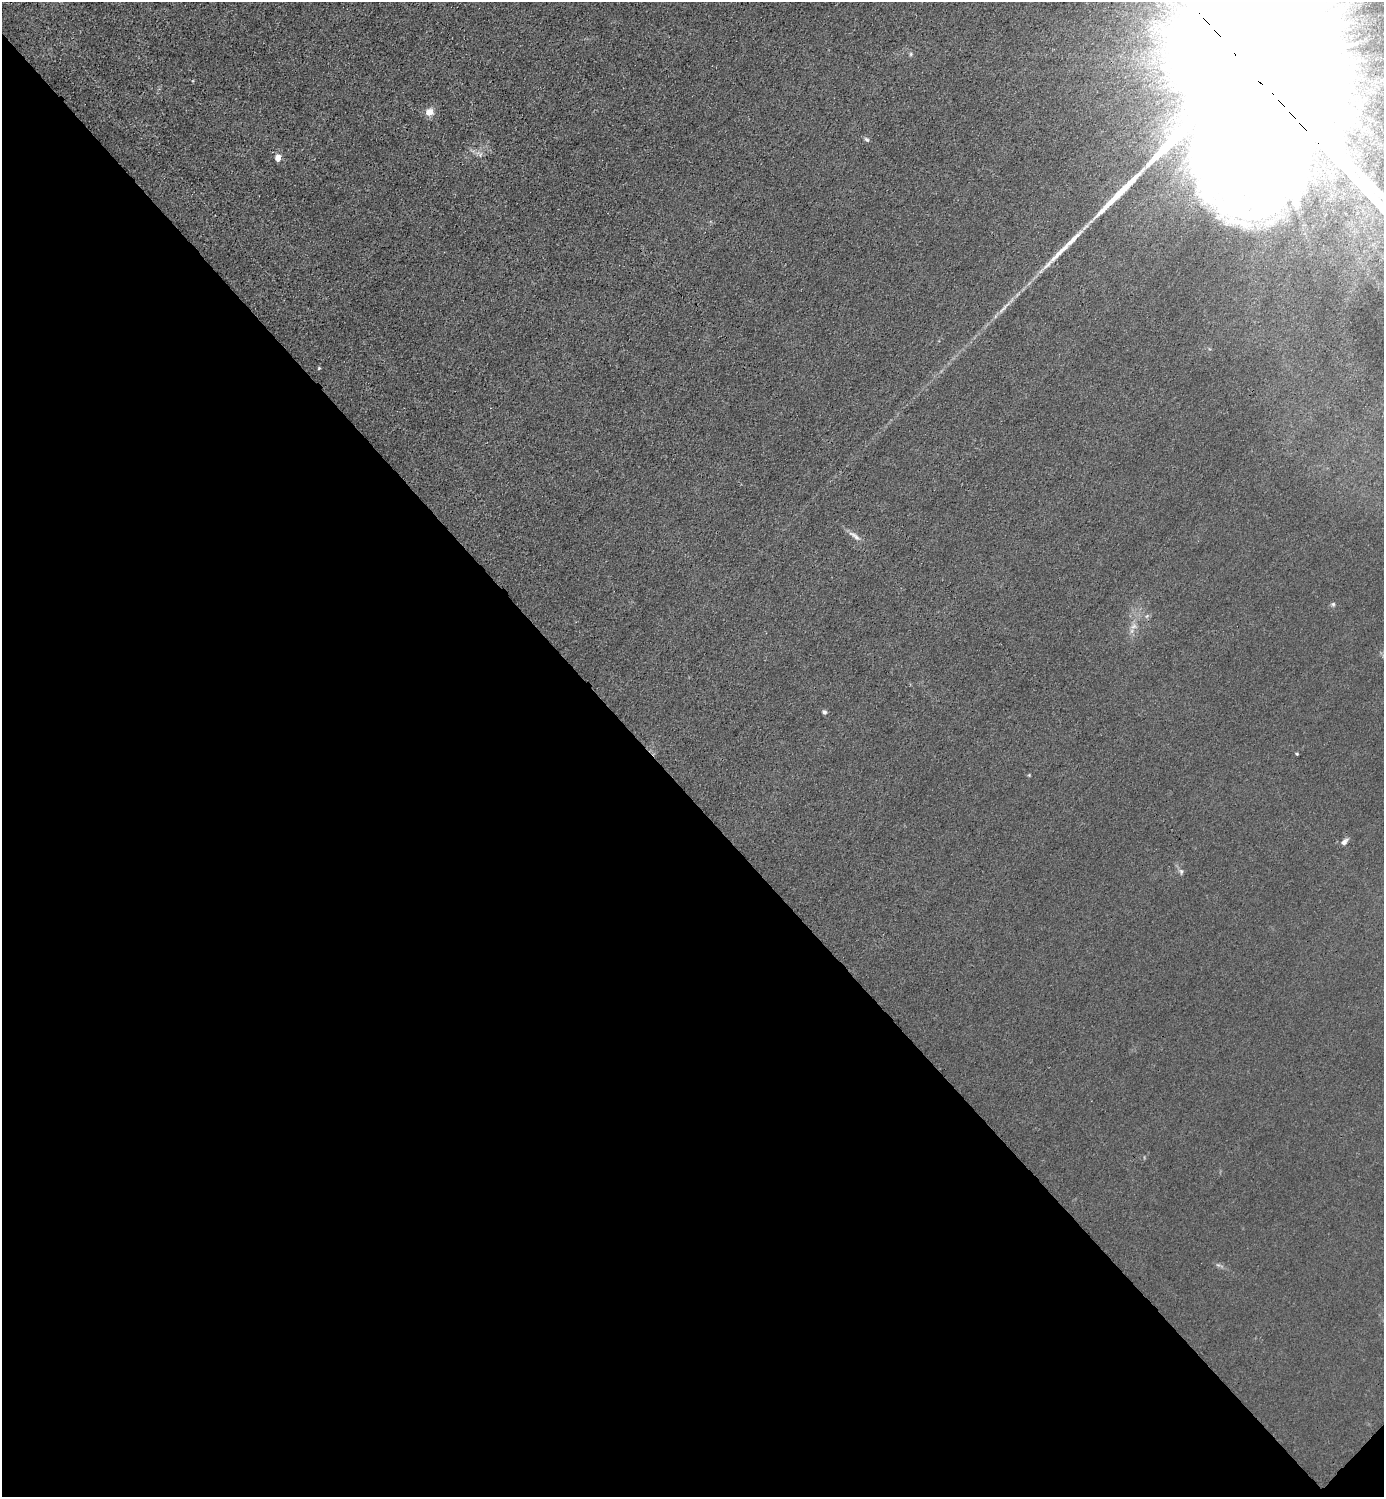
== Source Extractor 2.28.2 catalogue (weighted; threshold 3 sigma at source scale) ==
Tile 14 of 4 x 4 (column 2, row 4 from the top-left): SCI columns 1683-3064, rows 3-1497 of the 5985 x 5985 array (HDU 1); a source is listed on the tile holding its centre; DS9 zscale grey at full resolution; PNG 1386 x 1499 px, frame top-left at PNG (2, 2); no overlay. Shown black and unused: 47% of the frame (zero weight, under 3 of 4 exposures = <1% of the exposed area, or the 3 px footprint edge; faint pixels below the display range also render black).
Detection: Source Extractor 2.28.2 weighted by HDU 2 'WHT'; one run over the whole footprint, this tile lists its part. Background 0.0222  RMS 0.0063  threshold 0.0285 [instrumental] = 3 sigma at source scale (4.5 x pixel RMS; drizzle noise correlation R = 1.50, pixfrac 1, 0.05/0.05 arcsec/px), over >= 5 px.
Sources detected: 16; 2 long thin detections or spike segments (spike, bleed or trail) — not listed; the other 14 listed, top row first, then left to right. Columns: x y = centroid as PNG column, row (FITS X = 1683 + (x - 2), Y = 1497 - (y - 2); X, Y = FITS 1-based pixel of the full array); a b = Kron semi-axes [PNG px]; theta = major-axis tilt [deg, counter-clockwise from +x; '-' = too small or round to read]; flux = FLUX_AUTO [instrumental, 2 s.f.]
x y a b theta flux
911 54 6 4 89 0.94
429 112 9 8 - 6.1
867 139 8 5 -38 1.4
278 158 8 7 - 4.3
1003 309 21 3 45 3.8
319 368 4 3 - 0.71
855 536 20 6 -35 3.6
1333 604 6 5 - 1.1
1134 626 9 6 16 2.6
824 712 6 5 - 1.5
1297 754 4 3 - 0.64
1029 775 4 4 - 0.59
1344 842 9 6 47 2.7
1181 871 8 5 -75 1.5